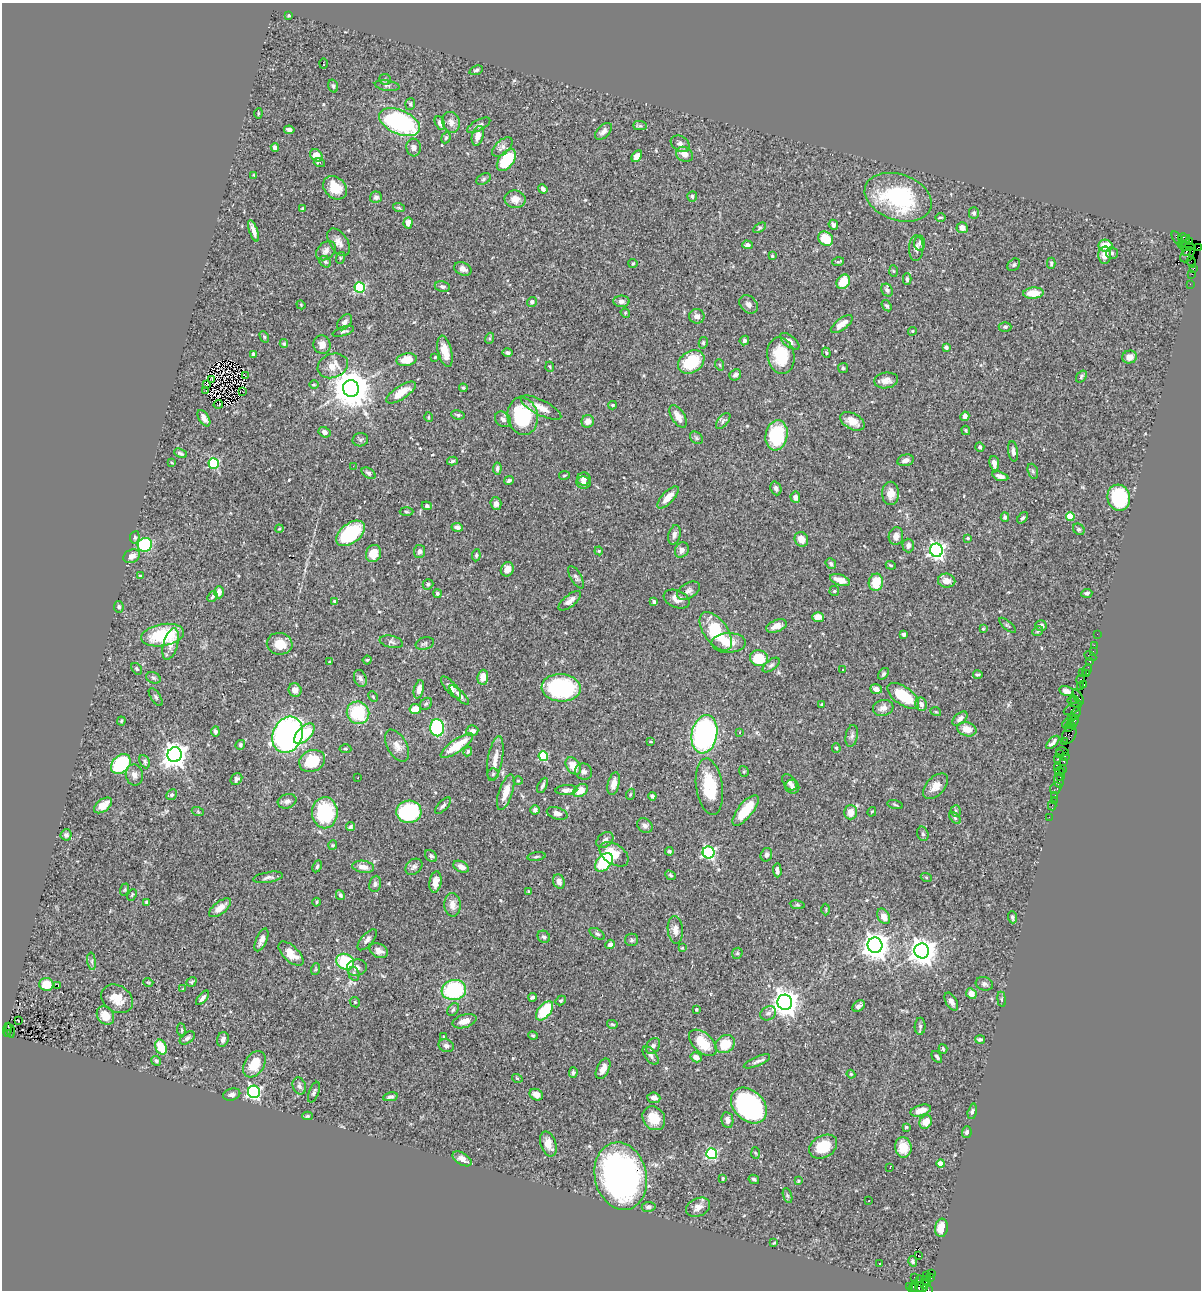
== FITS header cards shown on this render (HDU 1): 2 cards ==
NAXIS1  =                 1199
NAXIS2  =                 1288

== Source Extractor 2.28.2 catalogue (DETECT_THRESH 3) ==
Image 1199 x 1288 px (HDU 1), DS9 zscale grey, 1 PNG px = 1 image px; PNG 1203 x 1292 px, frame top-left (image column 1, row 1288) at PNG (2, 3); each listed source drawn as its Kron ellipse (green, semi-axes under 4 px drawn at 4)
Background 1.39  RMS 0.049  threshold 0.147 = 3 sigma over >= 5 px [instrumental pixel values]
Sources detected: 533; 2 with non-positive FLUX_AUTO (blend fragments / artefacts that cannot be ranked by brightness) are neither listed nor drawn; of the other 531, the 500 brightest by FLUX_AUTO listed and drawn (31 fainter detections omitted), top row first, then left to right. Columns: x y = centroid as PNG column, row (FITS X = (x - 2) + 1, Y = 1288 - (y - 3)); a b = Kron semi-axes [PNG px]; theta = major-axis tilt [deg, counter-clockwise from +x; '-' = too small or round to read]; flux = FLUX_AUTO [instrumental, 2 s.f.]
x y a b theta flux
289 16 3 3 - 3
323 63 5 2 - 5.6
476 70 7 4 19 6.1
385 79 6 5 - 4.8
333 86 6 4 -72 6.7
387 86 12 5 -8 9.5
410 104 6 5 - 4.9
258 113 5 2 - 3.3
400 122 22 12 -24 420
451 122 10 8 -73 21
440 123 7 4 -64 12
479 125 13 5 28 13
640 126 7 4 0 6.1
289 130 5 4 - 11
603 131 10 6 46 13
478 136 10 5 77 24
446 138 6 4 66 5
680 144 10 7 -31 14
414 147 9 7 -82 13
502 147 12 6 42 16
275 148 4 4 - 12
684 154 9 7 -29 23
316 155 7 5 -43 44
637 156 6 4 57 24
506 160 12 7 51 150
319 163 6 4 -17 6.8
254 175 3 3 - 3.4
483 179 8 5 29 7.4
335 188 13 10 -44 73
543 189 5 4 - 11
376 197 6 6 - 11
692 197 5 5 - 7.3
898 197 34 23 -19 330
515 199 10 9 - 27
399 208 6 3 -19 4.2
302 209 4 3 - 4.1
974 213 6 5 - 6.4
940 217 5 2 - 4
408 223 6 4 85 20
833 225 5 4 - 11
760 228 7 4 34 4.8
962 228 5 5 - 21
254 231 11 4 -71 20
1183 237 5 3 - 77
826 239 8 6 -41 88
1177 239 8 3 -56 140
1184 241 7 3 46 180
339 242 15 9 -57 21
1189 242 4 2 - 39
919 243 7 5 87 7.7
747 245 5 4 - 8.7
1105 246 7 6 - 51
1187 246 8 4 -5 400
1198 247 4 2 - 44
916 248 13 7 87 16
326 251 11 8 44 16
1186 251 4 3 - 130
1112 253 6 6 - 5.9
1105 255 8 6 87 29
1187 255 8 6 50 350
772 256 4 4 - 3.5
340 258 6 4 72 3.9
325 262 6 5 - 5.7
838 262 6 3 18 4.3
1191 262 6 2 -73 44
633 263 5 4 - 3.6
1051 263 5 3 - 5.3
1014 265 7 5 44 6.3
463 269 9 6 -25 16
1194 269 4 3 - 61
893 271 6 4 -87 4.1
1192 274 2 2 - 15
907 279 6 4 -89 6.8
843 282 8 6 53 62
1190 284 2 2 - 26
360 287 5 5 - 290
442 287 8 5 -11 8
887 290 7 5 -59 11
1033 293 10 5 3 48
621 301 8 6 1 13
532 302 5 4 - 9.2
748 304 10 8 -45 14
301 305 5 3 - 2.8
887 306 6 4 -55 6
625 313 5 4 - 3.8
697 316 8 7 - 15
344 322 9 6 51 15
842 324 13 5 36 31
1005 327 6 5 - 6.8
343 331 11 4 18 7.6
912 331 4 4 - 3.9
264 337 6 4 -61 4.1
490 338 6 4 71 5.2
744 340 5 4 - 7.3
790 341 11 5 -39 14
703 343 6 4 77 4.3
284 344 4 4 - 5.4
322 345 9 8 - 22
946 347 4 3 - 7.2
445 351 16 7 -76 43
508 353 5 4 - 7.8
826 353 5 4 - 4.3
253 354 4 3 - 7.7
781 355 18 13 -80 120
435 357 3 3 - 3
1130 357 7 6 - 25
407 360 10 6 11 54
691 362 14 10 33 140
720 365 6 3 -70 3.6
333 366 15 12 20 44
550 367 5 3 - 2.9
843 368 5 5 - 5.2
735 375 6 5 - 11
245 376 3 2 - 4.2
1081 376 7 4 54 6.3
212 379 3 2 - 3.6
886 380 12 8 6 22
206 384 4 2 - 4.7
314 385 5 3 - 3
463 388 4 3 - 4.1
351 389 8 8 - 9500
206 390 2 2 - 65
243 392 3 2 - 3
401 392 17 6 32 53
218 404 5 2 - 4.3
612 405 4 3 - 5.2
541 408 22 7 -27 35
458 415 7 4 -10 5.6
523 416 19 15 -79 230
678 416 13 6 -58 27
965 416 5 4 - 12
429 417 5 3 - 3
204 418 9 5 -59 16
503 419 9 7 -38 13
588 421 6 6 - 22
723 421 9 5 51 7.9
852 421 13 8 -28 38
966 430 5 3 - 3.8
325 432 6 5 - 15
776 435 15 11 79 220
696 438 7 5 -38 7.4
360 440 8 6 11 7.1
980 447 5 4 - 8.4
1013 451 10 5 -81 12
180 453 7 3 -25 6.7
905 460 8 5 14 14
452 461 5 3 - 5.9
172 463 4 3 - 2.8
994 463 7 4 -80 18
214 464 5 5 - 290
353 466 3 2 - 5.1
497 468 6 4 84 8.2
1033 471 8 5 -70 6
368 473 7 5 -32 9.6
564 475 5 3 - 3.1
1000 476 8 4 -15 14
584 479 6 6 - 18
509 480 5 3 - 7
584 482 7 6 - 16
776 488 7 5 -69 10
891 493 11 8 90 31
668 497 14 6 46 37
795 497 6 5 - 12
1119 498 13 11 -75 280
496 504 6 5 - 15
427 506 5 4 - 7
406 512 7 3 -2 3.7
1070 516 4 4 - 86
1005 517 4 4 - 8.4
1023 518 6 3 51 6.1
457 527 6 4 -7 11
279 529 4 3 - 3.1
1079 529 6 5 - 5.9
351 533 17 9 37 250
674 535 10 6 77 12
896 536 9 7 80 21
135 537 6 5 - 5.8
968 538 3 3 - 3.8
801 539 7 6 - 27
145 545 7 6 - 210
908 545 7 5 -88 10
682 550 8 6 59 14
936 550 6 6 - 1200
420 551 6 5 - 9.7
599 551 4 3 - 2.9
373 554 9 7 70 49
476 555 6 4 82 4.7
132 556 8 6 24 22
831 563 5 5 - 6.6
891 565 5 4 - 3.8
507 569 7 6 - 20
140 576 4 3 - 3.2
576 577 12 5 -61 9.3
840 580 10 5 -19 34
947 581 9 7 -4 26
876 582 8 7 - 72
428 584 5 5 - 5.8
689 591 12 7 31 13
834 591 5 4 - 4.5
219 592 6 4 -89 19
1087 593 5 4 - 8.6
437 594 4 4 - 6
212 597 6 4 48 5.8
677 599 13 8 -23 22
334 601 3 3 - 4.3
570 601 13 6 38 19
654 602 4 3 - 13
119 607 6 5 - 7.4
818 617 5 5 - 23
1007 625 10 3 -40 5
777 626 10 6 20 28
1041 626 6 5 - 12
983 629 4 3 - 2.9
716 631 22 11 -54 170
1038 631 6 4 36 3.8
904 634 4 3 - 8
1097 634 2 2 - 19
163 635 22 11 9 180
391 642 12 6 -13 10
425 643 9 6 16 7.8
729 643 17 10 0 43
171 644 16 7 74 29
280 644 13 11 -9 51
1094 645 2 2 - 36
1093 651 2 2 - 16
1090 656 6 4 -28 86
759 658 9 8 - 87
367 660 4 4 - 4
1090 661 3 3 - 100
330 662 3 3 - 5.6
771 665 10 5 37 8.7
137 669 6 4 -53 5.1
843 670 3 2 - 4.9
1087 670 6 4 65 110
1082 672 3 2 - 58
1087 673 3 3 - 80
883 674 6 4 49 7.1
978 675 5 2 - 4.5
483 677 7 5 83 31
153 678 7 5 -21 6.9
360 678 9 6 -72 10
1081 679 4 3 - 140
1084 684 3 3 - 65
1081 687 2 2 - 18
451 688 14 5 -48 17
561 688 19 13 -4 380
419 689 9 5 75 18
876 689 6 4 -19 20
295 690 7 6 - 21
1066 691 7 5 -14 15
459 695 13 4 -44 13
903 696 18 9 -36 120
156 697 10 5 -56 6.9
373 697 5 4 - 4.2
1078 697 8 3 -60 88
1075 699 3 3 - 280
1075 702 7 4 -20 300
426 704 7 5 43 5.9
822 704 3 3 - 2.8
921 704 7 5 -67 16
883 708 10 8 16 20
415 709 5 5 - 40
1072 709 9 4 30 220
936 712 5 3 - 3
358 713 11 11 - 160
1076 713 7 3 57 190
1071 718 2 2 - 45
960 719 9 5 42 14
121 721 4 4 - 3.6
1074 722 7 3 71 210
1067 724 5 3 - 170
1070 724 3 3 - 210
437 728 8 7 - 410
1069 728 4 3 - 99
967 729 10 7 -18 36
215 731 5 4 - 6.8
472 731 6 5 - 15
740 733 4 3 - 3.1
304 734 13 7 46 140
704 734 19 12 79 800
288 735 19 14 67 1100
1069 735 9 6 64 330
852 736 11 6 79 11
651 742 3 2 - 3.4
1053 742 8 3 46 9.5
1065 742 2 2 - 23
240 745 5 4 - 5.4
397 746 17 9 -61 30
457 746 19 6 35 88
836 748 5 3 - 5.1
345 749 6 4 -3 5.2
468 751 5 4 - 5.4
1062 752 7 3 -11 83
1059 753 4 2 - 110
175 755 7 7 - 2900
543 756 5 5 - 200
1065 756 3 2 - 56
495 759 23 7 79 34
1057 759 3 2 - 130
312 761 13 10 24 110
1064 761 3 3 - 52
145 762 7 5 -63 6.6
121 764 11 8 47 250
573 766 9 6 -56 46
1058 767 3 2 - 7.7
1062 769 3 2 - 72
744 771 5 4 - 4.7
584 772 8 8 - 13
1060 772 5 2 - 79
493 774 6 5 - 6.3
134 775 10 8 -79 19
1060 776 3 3 - 120
358 778 2 2 - 3.6
236 779 6 5 - 10
518 781 4 4 - 3.4
1059 781 7 4 -80 220
789 782 9 6 -54 12
614 784 12 5 76 20
543 785 8 4 63 8.3
936 786 15 9 45 32
709 787 28 13 -82 140
792 787 7 6 - 9.9
1056 788 6 5 - 59
566 790 11 5 3 16
580 790 8 5 36 32
506 792 19 7 72 44
631 794 5 3 - 3.6
171 795 5 5 - 5.9
652 796 4 3 - 6.7
1055 796 3 3 - 89
1054 800 2 2 - 13
287 801 9 7 16 14
103 805 10 6 36 37
895 805 8 3 -14 4
443 806 10 5 48 8.8
1052 806 5 2 - 36
535 810 5 4 - 11
745 810 18 7 51 85
956 811 5 5 - 5.7
198 812 6 4 -20 4
409 812 12 11 - 290
851 812 7 6 - 27
872 812 5 3 - 3.3
325 813 15 13 -90 230
557 813 10 6 -16 16
1049 817 2 2 - 11
955 818 7 4 -45 5.5
645 826 8 7 - 12
350 827 5 4 - 6
923 834 7 5 -74 6.7
66 835 5 5 - 8.8
605 840 9 6 37 11
333 845 5 4 - 3.5
669 851 4 4 - 5.9
708 852 6 6 - 570
614 854 16 10 -33 69
766 855 7 5 72 12
431 856 7 5 -45 7.5
536 857 9 3 8 4.6
604 862 11 7 47 190
317 866 6 4 63 4.7
363 867 11 6 -8 23
414 867 9 7 40 11
461 867 8 5 -27 17
777 870 7 3 -86 9.8
671 875 6 4 -40 4.7
268 877 15 5 10 12
926 877 5 3 - 3.2
559 881 7 5 -70 18
435 882 11 6 81 32
375 884 8 6 83 8.9
125 889 6 3 71 3.9
528 891 4 3 - 4
132 895 6 4 65 4
340 895 5 4 - 6.7
146 902 4 3 - 5.4
317 902 4 4 - 4.5
452 905 12 8 -87 26
797 905 7 4 -8 4.4
220 908 13 6 37 30
826 909 6 3 90 3
884 916 8 6 -59 27
1012 917 6 4 -85 6.5
675 930 14 7 -84 21
597 934 8 4 -31 6.2
544 937 7 5 -38 7.6
261 940 12 5 66 17
367 940 13 6 49 13
632 940 6 6 - 6.4
610 944 5 4 - 12
875 945 7 7 - 3700
682 948 4 3 - 3
379 951 9 7 -27 20
922 951 7 7 - 3800
737 953 6 5 - 5.2
291 954 15 7 -43 45
92 961 8 4 -82 8.2
345 962 9 7 -27 180
357 968 10 8 12 15
316 969 6 4 71 4.2
354 974 7 5 -74 8.4
148 982 5 3 - 2.8
191 982 5 4 - 4.2
46 984 7 6 - 49
984 984 9 6 -18 8.7
58 985 3 2 - 14
183 989 3 2 - 2.9
454 990 12 10 9 270
971 994 5 5 - 28
532 997 4 3 - 7.4
203 998 9 4 51 11
117 999 17 13 -31 49
1002 999 7 4 -82 4.7
561 1000 5 4 - 4.8
355 1002 5 4 - 4
785 1002 8 7 - 3300
951 1002 10 5 -60 12
859 1006 7 5 36 13
453 1009 7 5 51 7
696 1009 3 3 - 5.5
544 1011 11 6 50 140
768 1013 8 6 29 12
105 1016 10 8 -52 46
18 1021 3 2 - 6.4
464 1021 12 6 18 28
612 1024 5 3 - 4.2
920 1026 8 5 89 7.7
7 1030 7 2 83 310
10 1030 7 3 -73 61
181 1030 6 3 -82 4.6
8 1033 4 2 - 140
533 1036 5 3 - 3.8
444 1037 4 4 - 5.7
187 1038 8 5 36 8.6
223 1039 7 5 71 12
980 1039 5 4 - 7.1
703 1043 16 9 -43 88
725 1044 10 8 35 76
446 1046 8 6 -21 10
653 1046 8 6 60 9.2
161 1047 8 5 -68 71
943 1049 5 3 - 4.2
651 1055 11 5 -53 11
696 1057 6 5 - 19
937 1057 6 3 -54 7.1
156 1061 5 4 - 5.9
757 1061 14 4 23 11
254 1064 14 9 57 74
603 1069 11 6 63 24
573 1072 5 4 - 5.4
851 1074 4 4 - 3.1
517 1078 5 3 - 2.8
299 1086 9 6 -67 10
254 1092 6 6 - 650
314 1092 11 5 69 6.5
232 1094 9 5 16 11
536 1095 7 5 -28 20
390 1097 7 4 10 8.2
654 1098 6 5 - 14
749 1106 20 15 -45 550
921 1110 10 5 16 29
972 1111 8 4 75 7.4
307 1116 5 4 - 5.2
654 1118 12 10 -53 64
727 1120 8 6 -81 13
926 1122 7 6 - 39
906 1127 4 4 - 3.4
967 1132 6 5 - 7.4
548 1144 13 7 -70 32
823 1147 15 11 29 83
903 1147 10 8 -84 56
755 1153 6 4 -86 4
712 1154 5 5 - 350
462 1159 10 6 -32 19
941 1164 4 4 - 49
890 1168 3 2 - 2.8
621 1176 34 26 -77 1200
723 1179 4 3 - 3.9
754 1179 5 4 - 7.4
798 1181 4 3 - 2.9
788 1196 8 3 -71 5
869 1201 3 2 - 2.9
649 1207 7 5 9 9
698 1207 12 9 24 23
942 1228 9 6 81 48
774 1243 4 3 - 3
918 1255 2 2 - 67
913 1261 5 4 - 5.5
879 1263 2 2 - 2.9
932 1273 3 3 - 970
926 1275 2 2 - 15
914 1277 2 2 - 34
931 1277 4 3 - 45
926 1281 5 3 - 300
919 1284 8 4 89 330
925 1284 4 4 - 320
909 1286 3 2 - 37
913 1287 6 4 57 76
919 1288 8 5 -1 480
928 1290 6 2 -54 61
At the frame edge (FLAGS 8, measured only in part): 2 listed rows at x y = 1198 247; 928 1290
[31 fainter detections neither listed nor drawn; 2 non-positive-flux detections neither listed nor drawn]